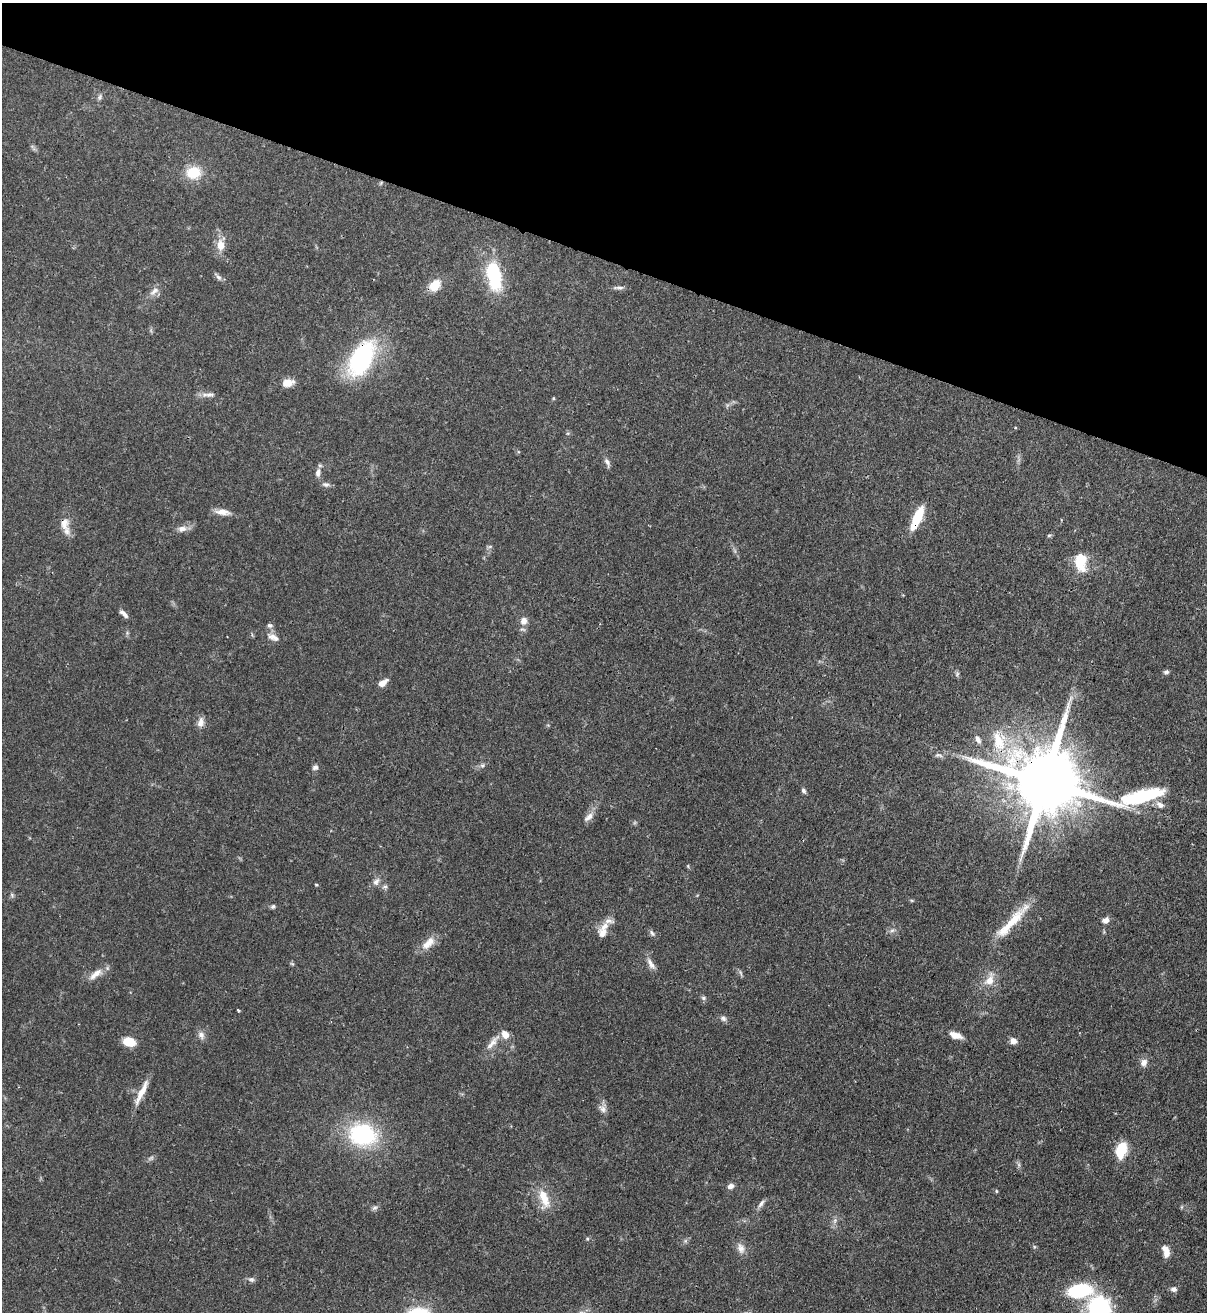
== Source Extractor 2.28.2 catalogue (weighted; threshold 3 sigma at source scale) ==
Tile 2 of 4 x 4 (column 2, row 1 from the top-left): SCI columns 1424-2628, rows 3963-5272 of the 5381 x 5304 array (HDU 1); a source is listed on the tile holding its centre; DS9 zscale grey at full resolution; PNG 1209 x 1314 px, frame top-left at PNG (2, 3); no overlay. Shown black and unused: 20% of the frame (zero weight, under 3 of 4 exposures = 7% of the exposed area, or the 3 px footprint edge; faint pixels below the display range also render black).
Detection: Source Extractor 2.28.2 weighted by HDU 2 'WHT'; one run over the whole footprint, this tile lists its part. Background 0.0871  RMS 0.004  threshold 0.0179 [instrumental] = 3 sigma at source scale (4.5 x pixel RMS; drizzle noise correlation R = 1.50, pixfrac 1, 0.05/0.05 arcsec/px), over >= 5 px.
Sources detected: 82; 1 too faint to see at this stretch — not listed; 4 inside a brighter listed object's ellipse — not listed separately; the other 77 listed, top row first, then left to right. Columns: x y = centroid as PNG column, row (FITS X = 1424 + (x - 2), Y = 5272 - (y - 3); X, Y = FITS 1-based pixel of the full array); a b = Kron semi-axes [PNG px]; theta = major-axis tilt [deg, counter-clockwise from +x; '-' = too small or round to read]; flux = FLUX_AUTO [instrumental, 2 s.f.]
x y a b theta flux
100 97 8 5 70 0.89
193 173 19 15 4 9.1
221 245 11 8 -81 4.5
494 276 28 13 -79 29
219 277 11 5 -48 1.2
435 285 14 10 49 6.9
618 288 16 4 0 1.2
154 291 15 8 40 2.6
361 358 42 23 60 47
288 383 13 8 10 4.1
210 394 15 5 2 1.7
553 398 4 4 - 0.45
1015 427 3 3 - 0.55
607 462 14 6 -66 1.5
318 472 13 7 84 1.8
326 484 10 6 -10 1.2
222 512 19 7 -6 3.3
917 518 26 8 66 13
64 523 16 11 86 3.9
182 529 12 8 3 2.4
1049 535 5 5 - 0.54
1080 562 22 14 -86 10
124 614 13 5 -43 1.8
524 621 10 9 - 2.7
270 625 8 6 -6 1
273 637 17 8 -26 2.6
1166 672 7 5 17 0.88
957 674 7 4 54 0.59
383 683 10 6 35 3.3
201 722 14 8 77 2.4
978 739 11 6 -60 1.8
998 741 31 15 -70 14
938 755 12 6 -3 1.3
482 766 8 5 16 0.96
315 767 8 6 40 1.2
1044 781 31 17 -12 4900
803 790 7 5 -58 0.94
1160 805 11 7 -32 2.2
589 817 16 8 40 2.5
376 882 10 8 48 1.9
316 885 4 4 - 0.41
385 886 7 5 68 0.92
12 895 6 4 -48 0.66
273 906 6 5 - 0.87
1106 920 8 6 25 2.2
1012 921 55 10 47 12
892 930 7 4 2 0.94
603 931 21 10 72 4.8
652 933 10 5 -51 1
428 943 22 10 44 4.9
651 964 17 7 -56 2.5
96 974 23 8 38 3.8
989 980 17 11 61 5
703 998 6 5 - 0.78
238 1010 4 2 - 0.48
723 1018 9 6 -40 1.2
201 1035 11 8 -59 1.9
956 1035 14 7 -15 4.1
1013 1041 7 6 - 2.7
129 1042 11 8 -13 9.1
493 1042 28 7 50 3.6
1144 1062 10 8 57 2.3
142 1092 34 7 65 5.5
603 1109 11 8 -47 2.1
362 1135 25 20 -14 44
1121 1150 12 8 73 16
730 1186 7 6 - 1.9
996 1191 5 3 - 0.38
544 1198 27 11 -68 7.5
761 1203 12 5 53 1.4
375 1208 9 4 1 0.94
587 1239 6 4 18 0.48
741 1248 14 9 -71 2.7
1166 1251 15 7 -74 3.9
251 1279 8 6 -10 1.1
1174 1289 8 7 - 1.3
1099 1308 30 26 -82 36
Overlapping masked pixels (flux is a lower limit): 5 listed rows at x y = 361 358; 917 518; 64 523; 998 741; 1044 781
Isophote crosses this tile's border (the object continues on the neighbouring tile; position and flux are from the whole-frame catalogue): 1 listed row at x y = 1099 1308